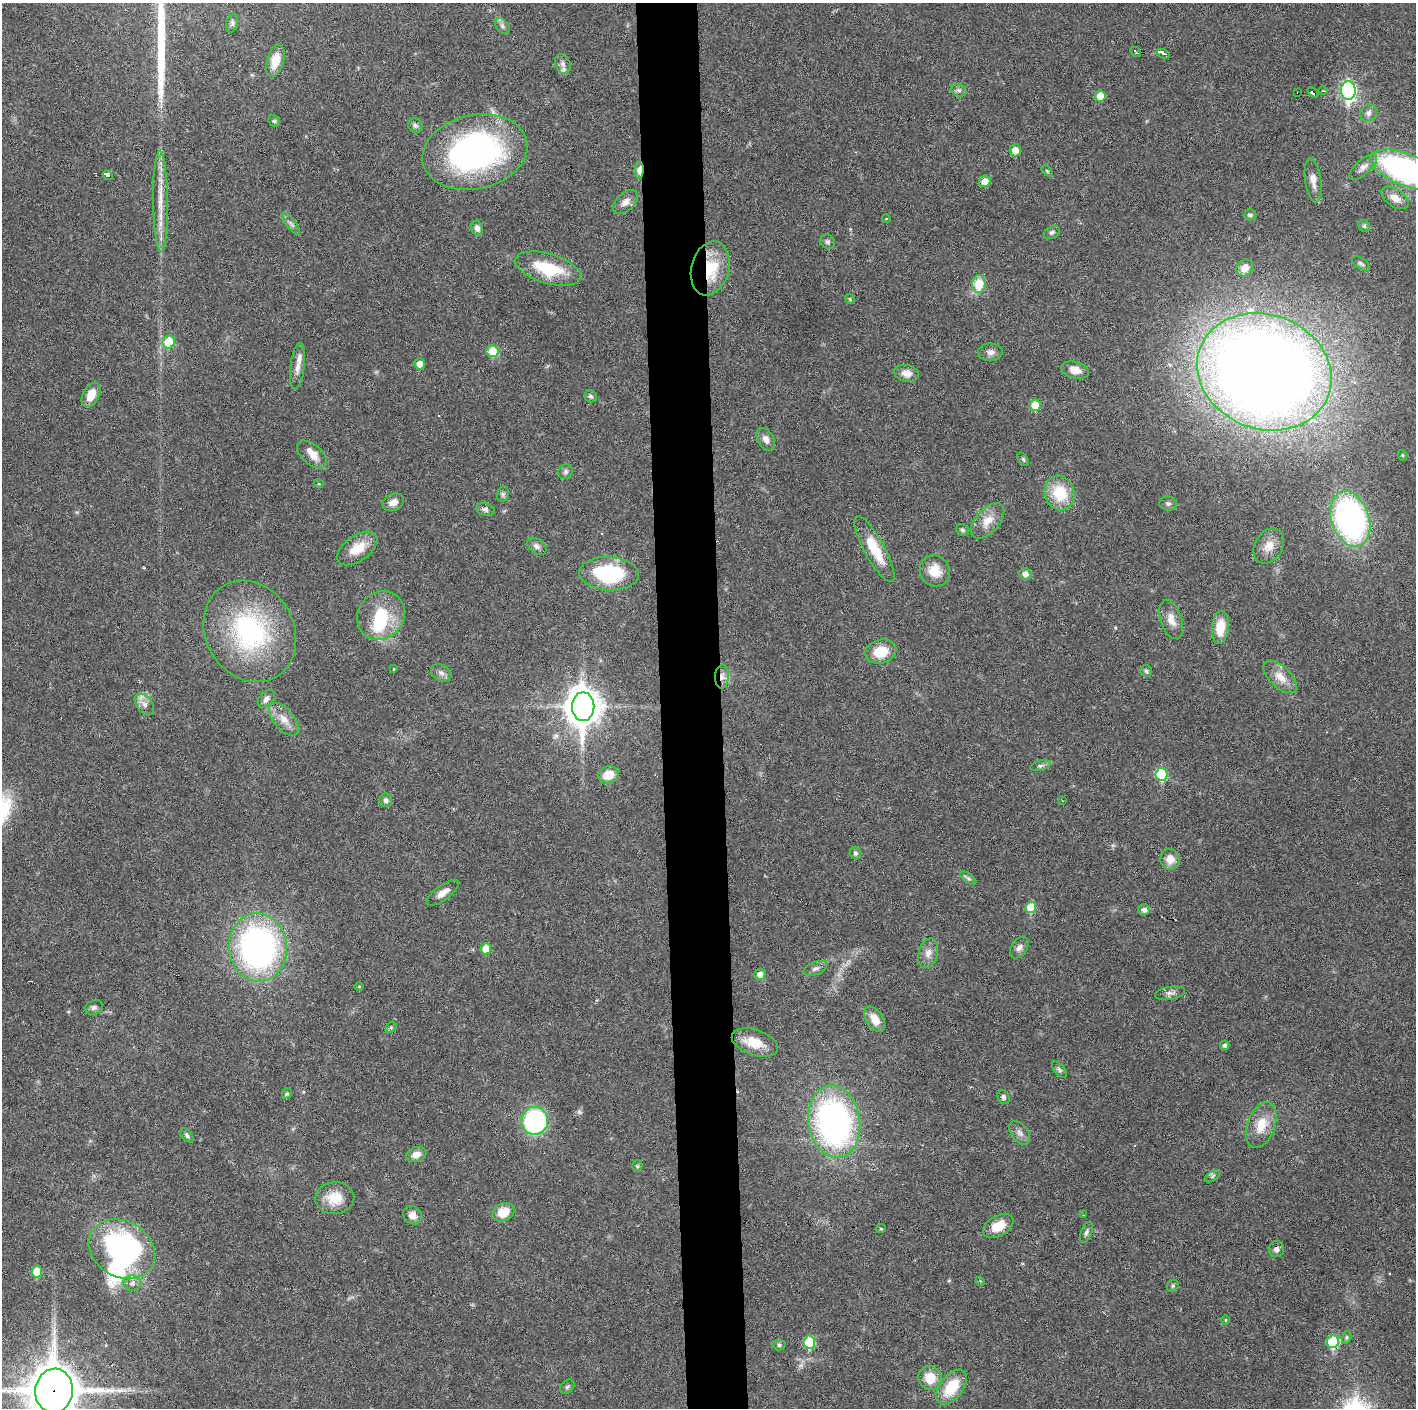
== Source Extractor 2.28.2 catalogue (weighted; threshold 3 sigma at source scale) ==
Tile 5 of 3 x 3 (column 2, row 2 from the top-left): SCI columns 1415-2828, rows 1406-2811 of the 4242 x 4218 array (HDU 1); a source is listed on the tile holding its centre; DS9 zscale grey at full resolution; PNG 1418 x 1410 px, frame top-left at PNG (2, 3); each listed source drawn as its Kron ellipse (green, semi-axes under 4 px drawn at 4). Shown black and unused: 4% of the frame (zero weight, under 3 of 6 exposures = <1% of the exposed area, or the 3 px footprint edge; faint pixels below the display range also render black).
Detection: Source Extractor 2.28.2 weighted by HDU 2 'WHT'; one run over the whole footprint, this tile lists its part. Background 0.0253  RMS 0.002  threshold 0.00821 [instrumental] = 3 sigma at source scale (4.09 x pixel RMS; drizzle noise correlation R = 1.36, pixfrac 0.8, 0.05/0.05 arcsec/px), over >= 5 px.
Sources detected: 151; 3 inside a brighter object's white glare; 1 long thin detection or spike segment (spike, bleed or trail) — neither listed nor drawn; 4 inside a brighter listed object's ellipse — not listed separately; the other 143 listed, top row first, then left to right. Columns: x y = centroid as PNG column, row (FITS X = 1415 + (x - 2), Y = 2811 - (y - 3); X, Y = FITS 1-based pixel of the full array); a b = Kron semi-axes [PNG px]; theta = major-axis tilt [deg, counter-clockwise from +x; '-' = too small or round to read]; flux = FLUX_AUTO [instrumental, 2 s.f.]
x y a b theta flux
232 23 9 5 73 0.44
502 26 9 6 -53 0.55
1135 52 6 3 -48 0.25
1164 54 7 3 -24 1.1
275 61 16 8 75 3.1
563 64 10 7 -71 0.88
959 90 8 6 -20 0.51
1323 91 4 3 - 0.16
1348 91 9 7 -86 41
1313 92 6 4 -43 2.6
1298 93 3 2 - 1.4
1100 96 5 5 - 2.4
1368 113 9 8 - 0.8
274 121 6 5 - 0.3
415 125 7 6 - 0.47
1015 150 6 5 - 1.9
475 152 53 37 12 50
1363 167 17 7 43 1.1
639 170 8 4 89 3.7
1406 170 38 16 -21 45
1047 171 6 4 -45 0.22
108 175 5 4 - 2.9
1313 180 22 8 -82 1.6
985 181 6 5 - 2
1395 198 15 9 -34 2
161 202 50 7 -89 4.3
625 202 15 9 43 1.4
1250 215 6 5 - 0.43
886 219 4 3 - 0.14
291 224 13 4 -54 0.58
1364 226 6 5 - 0.35
477 228 7 6 - 0.87
1052 232 9 6 30 0.48
827 242 7 7 - 0.53
1361 264 10 5 -32 0.49
710 268 27 19 75 7.7
1245 268 9 8 - 1.5
548 269 34 15 -17 8.3
979 284 9 7 84 4.2
850 299 5 3 - 0.22
169 342 6 6 - 5.2
493 351 6 6 - 4.2
990 352 12 8 3 0.96
420 364 5 5 - 1.2
298 366 23 7 83 1.5
1075 370 14 8 -13 2
1264 372 68 57 -21 350
907 373 12 8 -10 1.6
91 395 13 8 62 2.8
591 396 6 6 - 0.41
1035 405 6 5 - 4.5
766 439 12 8 -59 1.1
312 455 18 10 -40 2.1
1402 455 5 3 - 0.16
1023 459 8 4 -55 0.27
565 472 8 7 - 0.51
319 484 5 3 - 0.16
1059 493 18 14 -74 6.7
503 494 8 6 79 0.43
393 502 11 8 25 1.3
1168 503 9 7 -8 0.56
485 509 9 6 -15 0.58
1350 519 28 19 -72 53
988 521 21 11 48 2.6
962 530 6 5 - 0.39
537 546 11 7 -37 0.76
1269 546 19 13 58 2.3
357 548 23 12 35 3.7
874 549 37 10 -61 5.7
935 571 16 14 -58 3
609 574 30 17 -4 16
1025 574 6 5 - 1.2
381 615 25 23 50 7.4
1171 619 20 10 -72 2.1
1220 627 17 8 84 4.2
250 631 53 44 -61 28
881 652 15 12 14 4.4
394 669 4 2 - 0.16
1146 671 6 6 - 0.38
441 673 11 8 -28 0.85
722 677 12 7 88 1.1
1280 677 21 10 -44 2.5
266 699 10 6 48 0.78
144 704 12 8 -54 1.2
583 707 14 11 -90 340
284 719 20 10 -50 2.3
1040 766 10 5 14 0.52
1161 774 6 6 - 11
608 775 10 8 12 3.1
386 800 7 6 - 0.63
1062 801 3 2 - 0.15
855 853 6 5 - 0.42
1170 859 10 10 - 1.9
968 878 9 4 -35 0.42
443 893 19 7 36 1.6
1031 907 6 5 - 5.5
1144 910 6 5 - 0.65
258 947 34 29 -84 61
1019 948 12 7 56 0.93
486 949 5 5 - 2.8
928 953 15 9 75 1.5
815 968 12 6 23 0.72
760 974 6 5 - 1.1
359 986 5 3 - 0.17
1170 993 15 6 10 0.81
94 1007 9 7 23 0.64
875 1019 14 8 -55 2.3
391 1027 6 4 45 0.29
755 1043 24 12 -18 3.8
1225 1045 5 4 - 0.49
1059 1070 10 5 -50 0.46
287 1094 5 4 - 0.24
1003 1097 7 5 -67 0.56
535 1121 14 13 - 28
834 1122 36 26 -81 54
1261 1125 24 14 70 3.9
1020 1133 13 8 -53 0.96
187 1135 8 5 -48 0.43
416 1155 10 7 19 1.4
637 1166 5 5 - 0.25
1212 1176 9 4 34 0.4
335 1198 19 16 2 3.8
503 1212 11 9 27 3.2
413 1215 10 8 -44 1.5
1083 1215 2 2 - 0.11
998 1226 16 10 29 3.2
881 1228 5 3 - 0.22
1086 1232 11 5 68 0.57
122 1249 35 28 -32 35
1277 1249 8 7 - 0.79
37 1272 6 5 - 4.4
980 1281 5 4 - 0.19
132 1283 9 7 -7 0.83
1173 1286 6 5 - 0.33
1225 1320 4 4 - 0.19
1347 1337 6 4 74 0.3
809 1342 6 6 - 8.6
1333 1342 6 5 - 11
779 1345 6 5 - 0.36
930 1378 12 11 - 3.4
567 1387 8 6 45 0.41
952 1387 20 11 53 6
54 1391 22 19 84 820
Overlapping masked pixels (flux is a lower limit): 7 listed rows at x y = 1313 92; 1298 93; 639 170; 710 268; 722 677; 1277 1249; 54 1391
Isophote crosses this tile's border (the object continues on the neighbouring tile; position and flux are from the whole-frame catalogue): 2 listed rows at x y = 1406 170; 54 1391